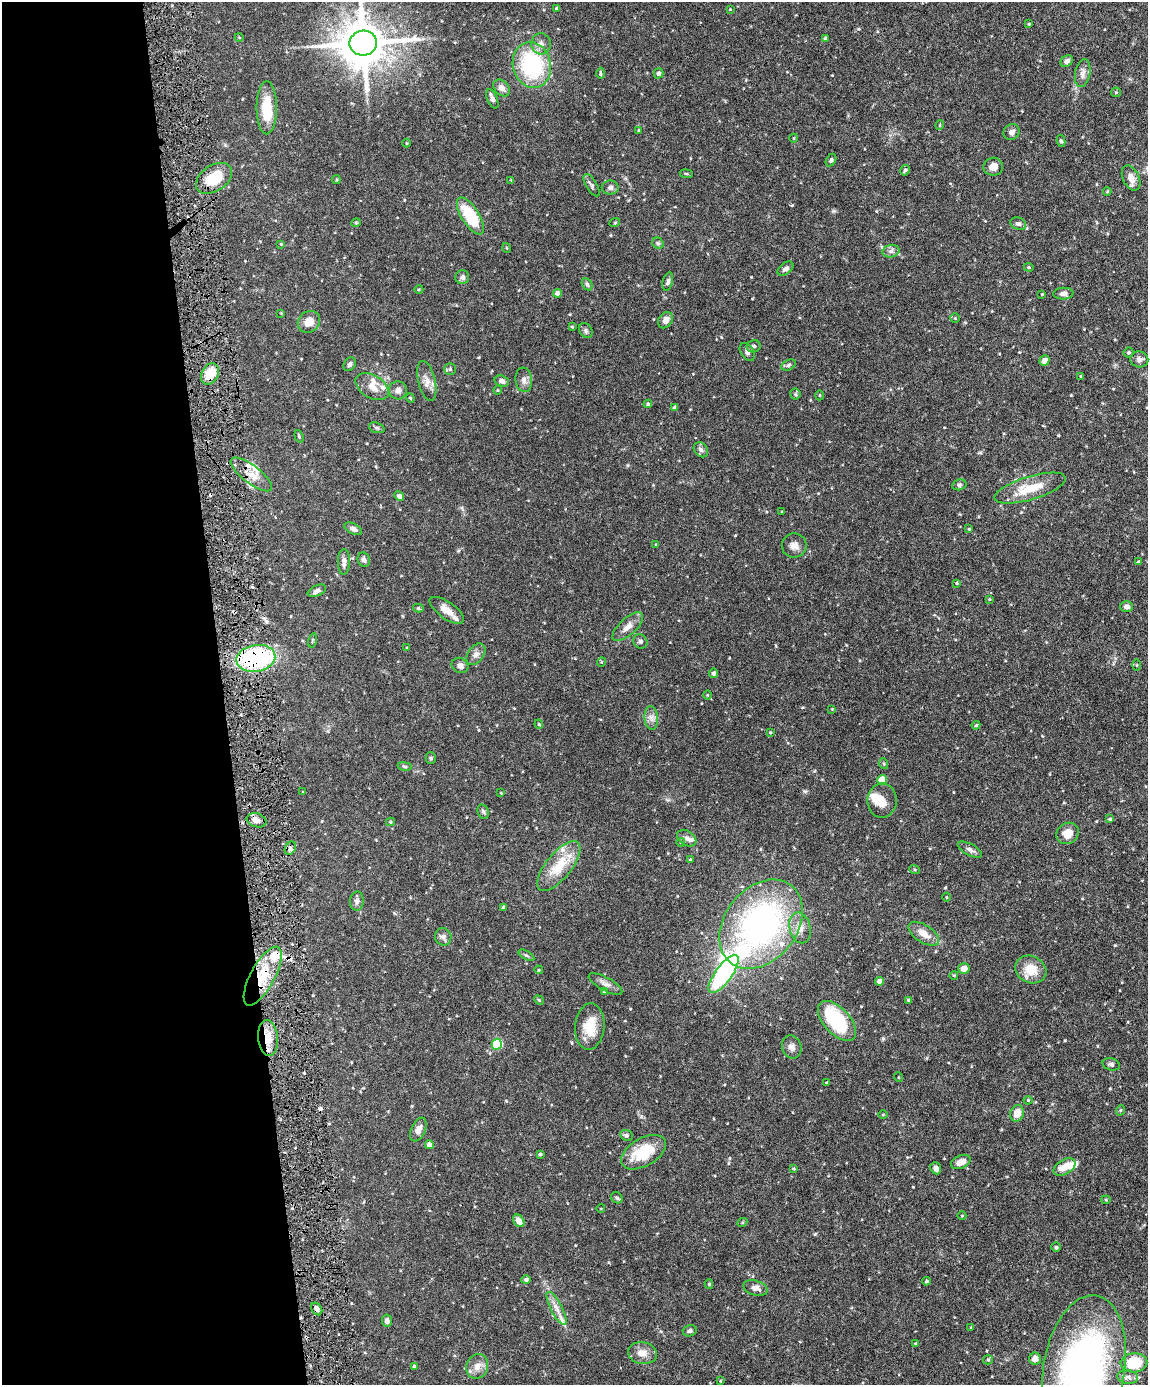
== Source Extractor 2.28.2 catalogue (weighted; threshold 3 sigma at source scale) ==
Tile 5 of 4 x 3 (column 1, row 2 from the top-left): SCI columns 2-1147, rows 1621-3003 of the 4588 x 4517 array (HDU 1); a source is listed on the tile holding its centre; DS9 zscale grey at full resolution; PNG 1150 x 1387 px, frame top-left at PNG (2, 2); each listed source drawn as its Kron ellipse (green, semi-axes under 4 px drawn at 4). Shown black and unused: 20% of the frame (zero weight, under 4 of 8 exposures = <1% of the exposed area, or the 3 px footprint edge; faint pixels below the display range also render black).
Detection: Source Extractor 2.28.2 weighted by HDU 2 'WHT'; one run over the whole footprint, this tile lists its part. Background 0.0858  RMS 0.003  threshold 0.0122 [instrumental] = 3 sigma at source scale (4.09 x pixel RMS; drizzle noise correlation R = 1.36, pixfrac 0.8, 0.05/0.05 arcsec/px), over >= 5 px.
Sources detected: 213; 1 inside a brighter object's white glare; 3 cosmic-ray / hot-pixel residue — neither listed nor drawn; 10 inside a brighter listed object's ellipse — not listed separately; the other 199 listed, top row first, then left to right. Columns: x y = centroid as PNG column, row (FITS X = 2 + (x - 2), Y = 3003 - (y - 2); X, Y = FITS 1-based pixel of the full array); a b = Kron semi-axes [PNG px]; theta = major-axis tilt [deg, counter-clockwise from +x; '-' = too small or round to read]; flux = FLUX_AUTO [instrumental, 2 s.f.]
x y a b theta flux
557 9 4 4 - 0.94
730 9 3 3 - 0.19
1029 24 3 3 - 0.23
239 37 4 3 - 0.2
825 38 4 4 - 0.58
363 43 14 12 3 1200
541 44 10 9 - 1.6
1067 61 7 5 38 0.93
532 65 23 19 -75 27
600 73 6 3 -89 0.38
659 73 5 5 - 0.65
1083 73 14 7 80 1.5
502 88 9 7 -46 1.5
1116 92 5 5 - 0.35
492 99 10 5 -67 1.2
267 108 26 10 90 8.1
940 125 5 3 - 0.23
639 130 3 3 - 0.28
1012 132 8 7 - 1.1
794 138 4 3 - 0.21
1061 141 6 4 -78 0.43
407 143 4 3 - 0.19
831 160 6 5 - 0.52
993 167 10 9 - 1.8
905 170 5 4 - 0.48
686 174 6 3 -8 0.31
214 178 20 13 34 8
1131 178 13 8 -65 2.3
336 180 4 3 - 0.28
511 180 3 3 - 0.17
592 185 12 5 -58 0.75
610 188 8 7 - 0.94
1107 191 4 3 - 0.29
470 216 21 9 -58 13
615 222 5 3 - 0.25
356 223 4 4 - 0.36
1018 224 8 6 -21 0.81
658 243 6 5 - 0.46
281 244 3 3 - 0.21
507 248 5 3 - 0.21
891 251 8 6 13 0.95
1029 267 5 4 - 0.29
785 269 9 5 37 0.94
462 277 7 7 - 0.84
668 282 9 5 75 0.66
587 284 6 5 - 0.58
419 289 4 3 - 0.23
558 293 4 4 - 1.7
1042 294 3 2 - 0.21
1063 294 10 6 2 1.1
281 313 3 3 - 0.18
955 318 5 4 - 0.32
666 320 9 6 55 1.6
309 322 12 10 38 2.6
572 327 3 3 - 0.26
586 331 8 6 -59 0.61
753 346 7 6 - 0.6
747 352 10 6 -57 0.78
1129 352 5 5 - 0.38
1139 359 9 8 - 1.1
1045 360 5 4 - 1.5
350 364 7 5 57 0.61
788 365 7 5 28 0.54
450 369 5 5 - 0.45
210 374 11 8 60 5.7
1081 376 3 3 - 0.22
524 380 12 8 -84 1.4
427 381 20 8 -76 2.2
502 381 7 5 -17 1.2
372 387 18 11 -31 2.7
398 390 9 9 - 1.2
498 390 4 4 - 0.26
795 394 5 5 - 0.38
820 395 5 3 - 0.27
410 398 5 4 - 0.3
648 404 4 4 - 0.42
675 407 4 4 - 0.67
377 428 8 5 -19 0.51
299 436 6 3 -72 0.4
701 450 8 6 -48 0.89
251 474 25 9 -37 3.7
959 485 7 5 14 0.51
1030 488 37 11 17 7.3
399 496 5 4 - 0.99
781 512 3 2 - 0.17
353 529 9 5 -27 1
969 529 4 3 - 0.26
656 545 4 3 - 0.3
794 545 12 12 - 1.8
364 560 7 6 - 0.79
344 562 13 6 89 1.2
1138 562 3 3 - 0.43
957 583 3 3 - 0.27
317 591 10 5 23 0.82
989 599 4 3 - 0.2
1126 607 6 5 - 1.2
418 608 5 4 - 0.43
447 610 20 8 -35 3.2
628 627 19 8 42 2.1
312 640 7 3 77 0.27
640 641 7 6 - 0.61
407 648 4 2 - 0.21
476 654 12 8 53 1.3
256 658 19 13 10 32
601 662 5 3 - 0.22
460 665 9 7 -31 1.1
1137 665 5 3 - 0.27
713 673 5 4 - 0.7
707 695 5 3 - 0.22
832 709 3 3 - 0.2
651 718 12 6 -86 1.4
539 724 5 4 - 0.32
976 725 4 4 - 0.35
770 732 3 3 - 0.27
431 758 5 5 - 0.38
884 764 5 3 - 0.28
405 766 7 3 -9 0.32
882 780 5 4 - 5.8
303 792 3 2 - 0.18
501 793 3 2 - 0.17
882 800 17 14 88 3.3
483 812 7 5 -68 0.51
1110 819 4 3 - 0.41
256 820 10 7 -18 1.5
390 822 4 4 - 0.31
1068 833 12 10 37 2.8
687 838 10 7 -33 1.2
681 842 4 3 - 0.2
290 848 7 5 61 0.79
970 850 13 5 -28 0.94
690 859 3 3 - 0.26
559 866 30 13 51 8.2
914 870 5 3 - 0.27
946 897 4 3 - 0.22
357 901 9 7 86 0.99
504 908 3 3 - 0.49
761 924 49 36 51 76
800 928 15 10 -77 2.7
924 934 17 8 -33 3
443 937 9 8 - 1.1
526 955 9 3 -29 0.42
964 968 5 5 - 2.2
539 970 4 3 - 0.22
1031 970 16 13 -27 5.2
724 974 23 8 54 31
954 975 4 3 - 0.22
263 976 33 12 61 8.6
879 981 4 4 - 1.9
605 984 19 6 -28 1.4
604 992 3 3 - 0.26
539 1000 5 4 - 0.27
908 1000 4 4 - 0.32
837 1021 24 13 -47 22
590 1027 23 14 85 5.8
268 1038 18 10 -84 4.2
497 1044 5 5 - 20
792 1047 11 9 -73 1.4
1111 1064 9 6 -16 0.76
898 1077 5 3 - 0.21
827 1083 4 3 - 0.26
1028 1100 4 4 - 0.26
1121 1110 5 3 - 0.25
1017 1113 8 7 - 2.9
883 1114 5 3 - 0.23
418 1129 13 7 66 1.7
626 1135 6 5 - 0.55
429 1145 4 4 - 2.2
643 1152 25 14 30 10
540 1154 3 3 - 0.47
961 1162 10 6 24 1.8
1064 1167 12 7 32 3.5
793 1168 4 4 - 0.3
936 1168 6 5 - 1.1
617 1198 6 5 - 0.52
1106 1200 4 4 - 0.28
601 1208 4 3 - 0.19
962 1216 4 3 - 0.19
519 1221 7 5 -56 2
742 1222 5 4 - 0.31
1056 1247 5 4 - 0.42
526 1280 5 4 - 0.56
926 1281 4 3 - 0.31
709 1284 5 4 - 0.39
755 1288 12 7 -17 1.7
556 1308 18 6 -62 1.9
317 1309 7 5 -56 0.87
387 1321 6 5 - 0.98
971 1328 3 3 - 0.25
690 1331 7 5 15 0.64
916 1343 4 3 - 0.28
642 1353 14 11 -10 2.6
1035 1359 6 6 - 1.8
988 1360 5 4 - 0.34
1134 1363 13 9 3 9.8
477 1366 12 10 68 2.1
414 1367 4 4 - 0.78
1084 1370 75 41 80 120
1128 1377 10 7 -10 1.2
720 1381 4 2 - 0.19
Overlapping masked pixels (flux is a lower limit): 5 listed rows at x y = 210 374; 256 658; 263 976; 268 1038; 317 1309
Isophote crosses this tile's border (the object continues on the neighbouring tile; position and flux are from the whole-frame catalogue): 2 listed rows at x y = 363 43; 1084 1370
Unlisted compact peaks at least as high as the median listed source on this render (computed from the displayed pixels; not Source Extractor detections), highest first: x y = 1065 1040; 815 1234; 1115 945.